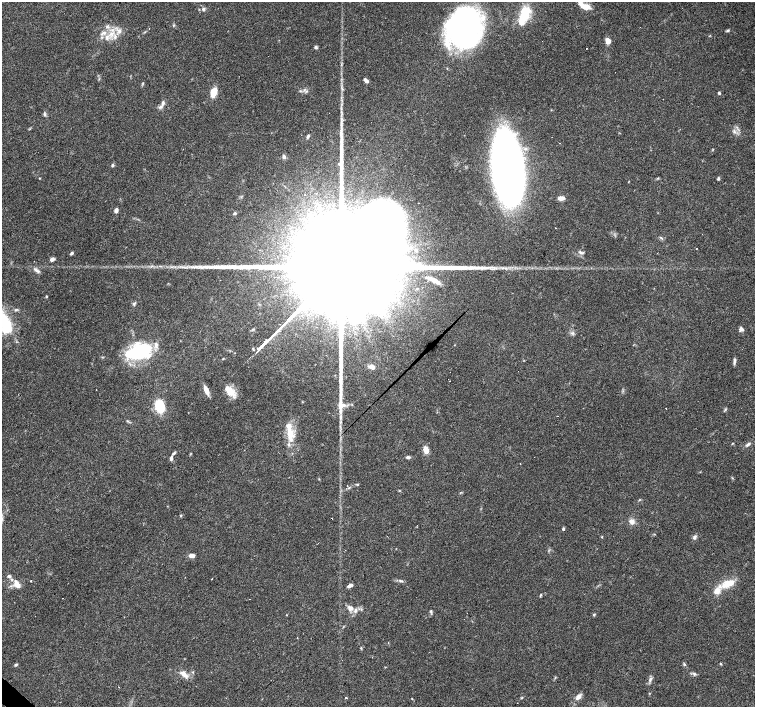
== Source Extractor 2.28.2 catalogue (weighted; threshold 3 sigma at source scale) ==
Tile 7 of 4 x 4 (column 3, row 2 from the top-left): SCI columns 3010-4514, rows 2977-4386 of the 6019 x 6019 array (HDU 1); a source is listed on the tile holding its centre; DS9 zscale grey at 2 x 2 block average (1 PNG px = mean of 2 x 2 image px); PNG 757 x 709 px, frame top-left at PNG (2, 2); no overlay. Shown black and unused: <1% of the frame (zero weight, under 3 of 4 exposures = <1% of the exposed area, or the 3 px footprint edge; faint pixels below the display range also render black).
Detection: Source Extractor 2.28.2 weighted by HDU 2 'WHT'; one run over the whole footprint, this tile lists its part. Background 0.0444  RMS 0.0047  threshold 0.021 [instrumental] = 3 sigma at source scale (4.5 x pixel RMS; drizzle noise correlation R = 1.50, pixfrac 1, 0.0396/0.0396 arcsec/px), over >= 5 px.
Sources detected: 121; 2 inside a brighter object's white glare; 14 cosmic-ray / hot-pixel residue — not listed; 14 inside a brighter listed object's ellipse — not listed separately; the other 91 listed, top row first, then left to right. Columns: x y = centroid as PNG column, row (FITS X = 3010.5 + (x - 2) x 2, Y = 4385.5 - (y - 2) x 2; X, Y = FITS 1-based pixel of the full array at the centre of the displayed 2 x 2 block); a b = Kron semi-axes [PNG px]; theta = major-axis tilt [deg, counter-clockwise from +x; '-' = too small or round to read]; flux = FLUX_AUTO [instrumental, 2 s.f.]
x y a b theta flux
585 7 11 5 -14 12
203 9 5 3 - 1.8
525 14 12 8 77 38
173 25 4 3 - 1.1
107 27 5 3 - 2.3
465 29 37 30 79 290
728 30 5 3 - 1.6
119 31 6 5 - 4.1
103 33 10 4 19 5.5
111 34 8 5 32 6.8
608 40 5 4 - 8.8
316 47 4 3 - 2.1
366 81 5 3 - 3.5
143 83 4 2 - 0.99
300 91 3 2 - 0.9
213 92 11 6 73 13
719 93 3 3 - 1.4
663 99 2 2 - 0.33
163 103 9 4 68 3.9
45 114 7 3 -83 1.6
734 132 5 2 - 1.5
308 136 6 3 60 2
284 157 4 3 - 3.2
112 165 4 3 - 1.9
507 168 50 20 -84 1100
40 178 3 2 - 0.62
658 178 3 3 - 0.94
718 179 4 3 - 1.4
561 198 8 5 1 4.8
116 210 5 4 - 3.4
235 213 4 3 - 1.7
696 249 2 2 - 0.56
581 252 8 3 -20 2.3
72 253 4 3 - 1.9
52 259 5 4 - 3.7
36 270 10 4 -37 3.4
332 276 119 17 44 160000
433 280 15 4 -26 9.2
46 296 4 2 - 0.95
134 304 5 3 - 1.7
2 319 24 14 -50 59
741 329 6 6 - 3.1
572 333 4 3 - 1.7
141 351 20 16 24 78
734 362 8 3 86 2.5
372 367 9 5 -13 4.6
449 381 2 2 - 0.8
96 390 2 2 - 1.1
206 390 11 4 -66 7.6
229 391 19 8 -33 14
160 406 9 7 -70 34
725 409 4 2 - 1.2
557 416 2 2 - 0.65
340 417 10 2 87 3.7
290 433 14 10 -60 14
748 444 8 4 29 2.6
426 450 6 5 - 10
408 457 5 3 - 2.3
171 458 7 3 85 2.7
520 464 2 2 - 0.79
357 484 3 2 - 0.92
639 500 3 2 - 0.69
181 515 3 3 - 0.92
632 521 6 5 - 5.4
563 529 4 3 - 1.6
602 537 3 2 - 0.59
695 537 6 4 49 2.4
191 556 7 4 3 5.1
9 576 5 4 - 2.2
31 581 2 2 - 1.3
400 581 6 3 -13 2
17 584 12 7 -58 7.9
728 584 20 9 24 18
350 585 6 3 20 3.4
540 595 3 3 - 1.1
350 608 7 5 -19 5.7
431 611 4 3 - 1.6
594 614 4 3 - 1.3
464 619 2 2 - 0.3
361 648 3 3 - 0.9
684 664 4 3 - 1.5
721 664 4 2 - 0.81
16 665 4 3 - 1.4
184 674 11 5 -33 7.2
694 674 5 3 - 1.9
555 678 3 2 - 0.76
650 679 7 4 57 3
649 693 3 2 - 0.52
346 697 2 2 - 11
578 697 7 5 42 5.4
521 698 3 2 - 0.74
Overlapping masked pixels (flux is a lower limit): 1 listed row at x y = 332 276
Isophote crosses this tile's border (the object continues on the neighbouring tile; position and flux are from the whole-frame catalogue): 1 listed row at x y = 2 319
Diffuse or blended objects may show on this block-average render without a row.